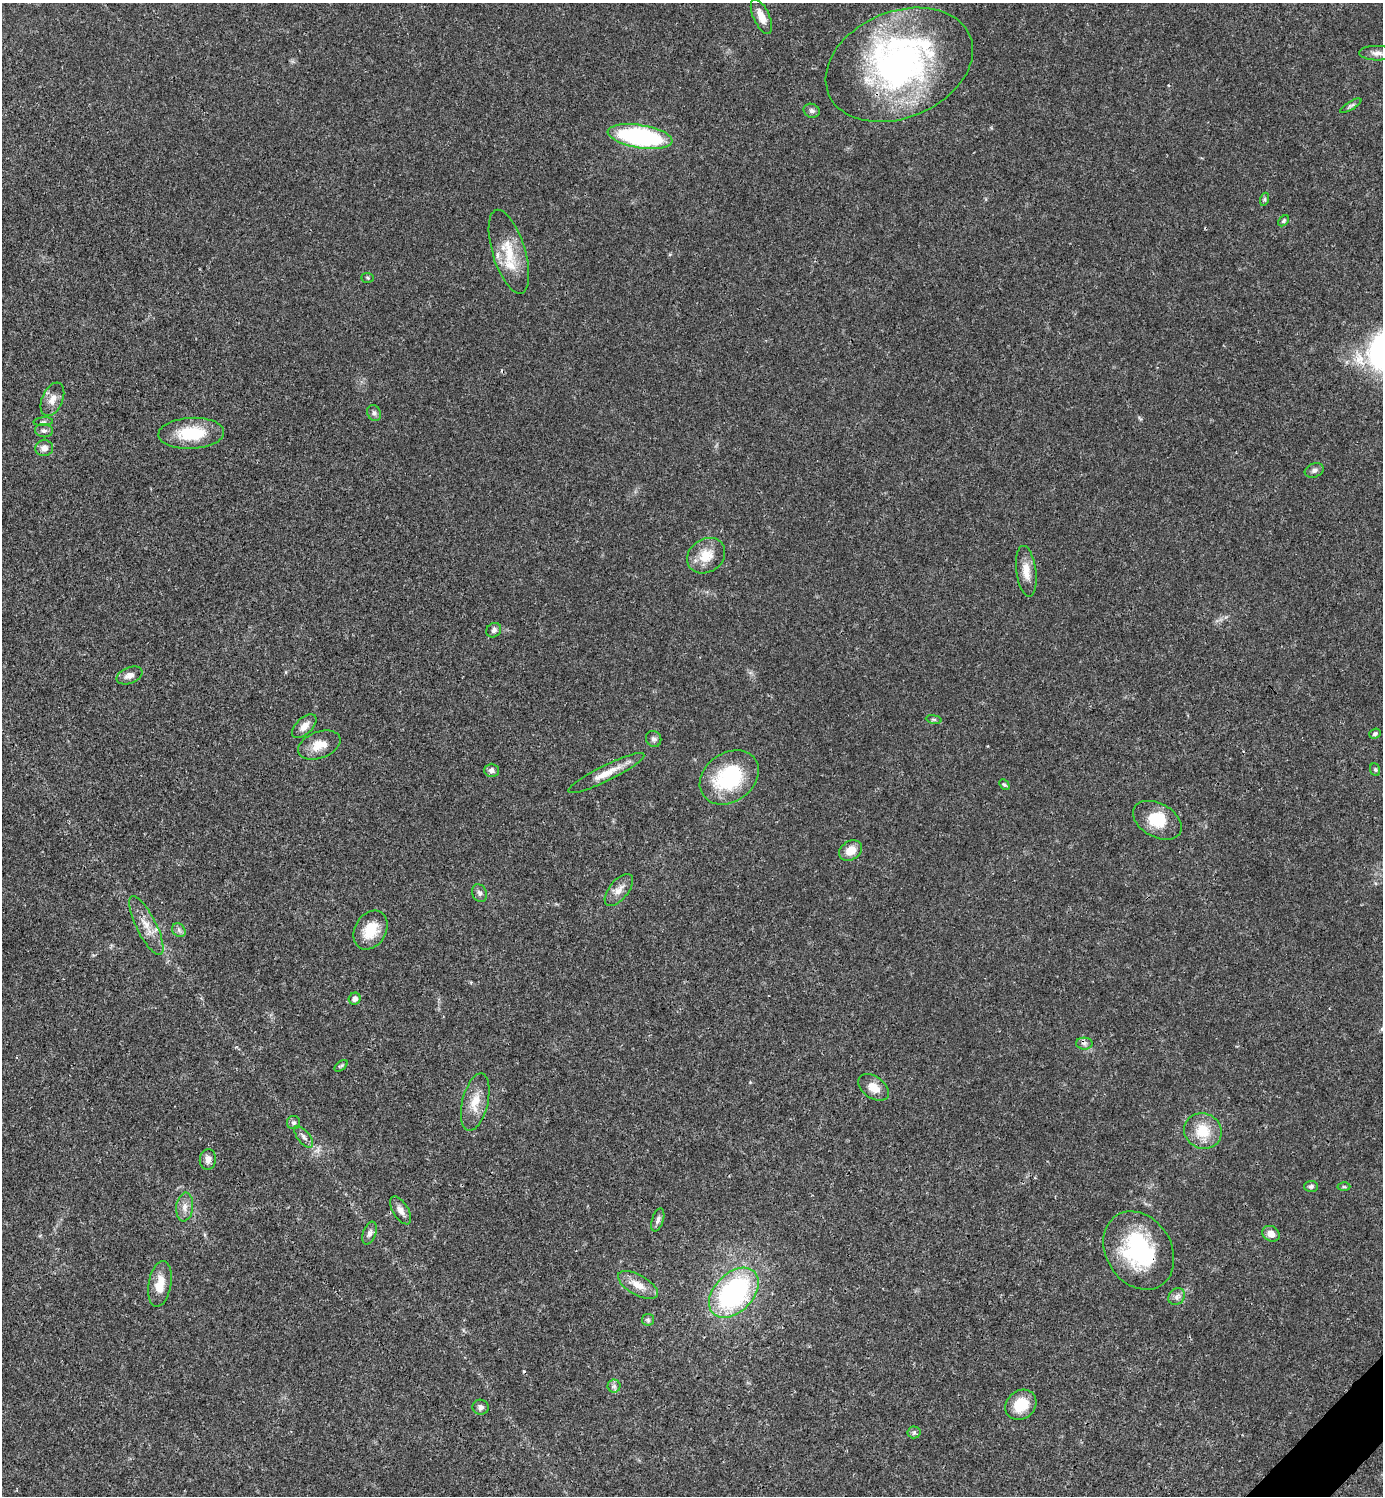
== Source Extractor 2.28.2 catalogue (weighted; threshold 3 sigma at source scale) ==
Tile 6 of 4 x 4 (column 2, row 2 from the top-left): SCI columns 1681-3061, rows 2992-4485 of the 5981 x 5982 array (HDU 1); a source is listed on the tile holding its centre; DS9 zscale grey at full resolution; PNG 1385 x 1498 px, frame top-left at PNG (2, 3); each listed source drawn as its Kron ellipse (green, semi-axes under 4 px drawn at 4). Shown black and unused: <1% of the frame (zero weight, under 3 of 4 exposures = <1% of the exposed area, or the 3 px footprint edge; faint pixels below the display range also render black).
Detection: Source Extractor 2.28.2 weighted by HDU 2 'WHT'; one run over the whole footprint, this tile lists its part. Background 0.0198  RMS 0.0022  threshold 0.01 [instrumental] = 3 sigma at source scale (4.5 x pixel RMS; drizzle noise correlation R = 1.50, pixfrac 1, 0.05/0.05 arcsec/px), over >= 5 px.
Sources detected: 70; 2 inside a brighter object's white glare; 2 cosmic-ray / hot-pixel residue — neither listed nor drawn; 2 inside a brighter listed object's ellipse — not listed separately; the other 64 listed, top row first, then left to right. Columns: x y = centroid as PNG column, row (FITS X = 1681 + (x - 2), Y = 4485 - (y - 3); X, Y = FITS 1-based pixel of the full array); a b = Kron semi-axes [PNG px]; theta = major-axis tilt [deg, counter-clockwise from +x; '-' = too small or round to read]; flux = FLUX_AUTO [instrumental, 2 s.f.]
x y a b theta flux
761 17 19 8 -66 2.5
1377 53 17 7 -1 1.3
899 65 76 53 23 72
1351 106 12 4 30 0.48
812 111 8 6 -25 0.65
640 136 33 11 -9 36
1265 199 6 4 72 0.35
1284 221 6 4 41 0.37
509 252 44 16 -73 7.3
368 278 6 5 - 0.31
52 399 18 10 66 2
374 413 8 6 -62 0.64
43 422 10 4 5 0.38
44 431 9 6 -7 0.65
191 433 33 15 3 9.7
44 448 9 8 - 1.4
1314 470 10 7 19 0.76
706 556 20 16 35 4.4
1026 571 25 10 -82 3
494 630 8 6 40 0.72
129 675 13 8 22 1.4
934 719 8 4 -9 0.4
304 726 15 8 43 1.9
1375 734 6 5 - 0.48
654 739 8 7 - 0.7
319 745 22 13 21 3.6
491 770 7 6 - 0.77
1375 770 6 5 - 0.35
606 773 42 8 26 3.7
729 777 32 24 36 17
1004 785 6 4 -46 0.32
1157 820 26 16 -29 6.7
851 850 12 9 33 2.7
619 890 19 9 51 2
479 893 9 7 -64 0.73
146 926 32 10 -63 3.6
179 930 7 6 - 0.62
370 930 21 15 59 5.5
355 999 6 5 - 1
1084 1044 8 6 -3 0.71
341 1066 7 4 37 0.37
874 1087 17 11 -34 2.7
475 1102 29 13 76 4.3
293 1123 6 6 - 0.58
1203 1131 19 17 -23 6.1
304 1137 13 6 -51 0.94
208 1159 10 8 83 1.4
1311 1186 7 5 2 0.51
1344 1187 6 4 -1 0.31
185 1207 14 8 84 1.6
401 1210 16 7 -58 1.5
658 1220 12 5 72 0.79
369 1233 12 6 70 0.9
1271 1234 9 7 -30 1.8
1139 1250 41 32 -58 23
160 1284 23 11 80 3.6
638 1285 22 10 -30 2.9
734 1293 29 19 46 41
1177 1296 9 7 48 0.96
648 1320 6 6 - 0.43
614 1386 6 6 - 0.65
1021 1405 17 14 41 5.8
480 1407 8 7 - 0.84
914 1432 6 6 - 0.5
Overlapping masked pixels (flux is a lower limit): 1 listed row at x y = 1139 1250